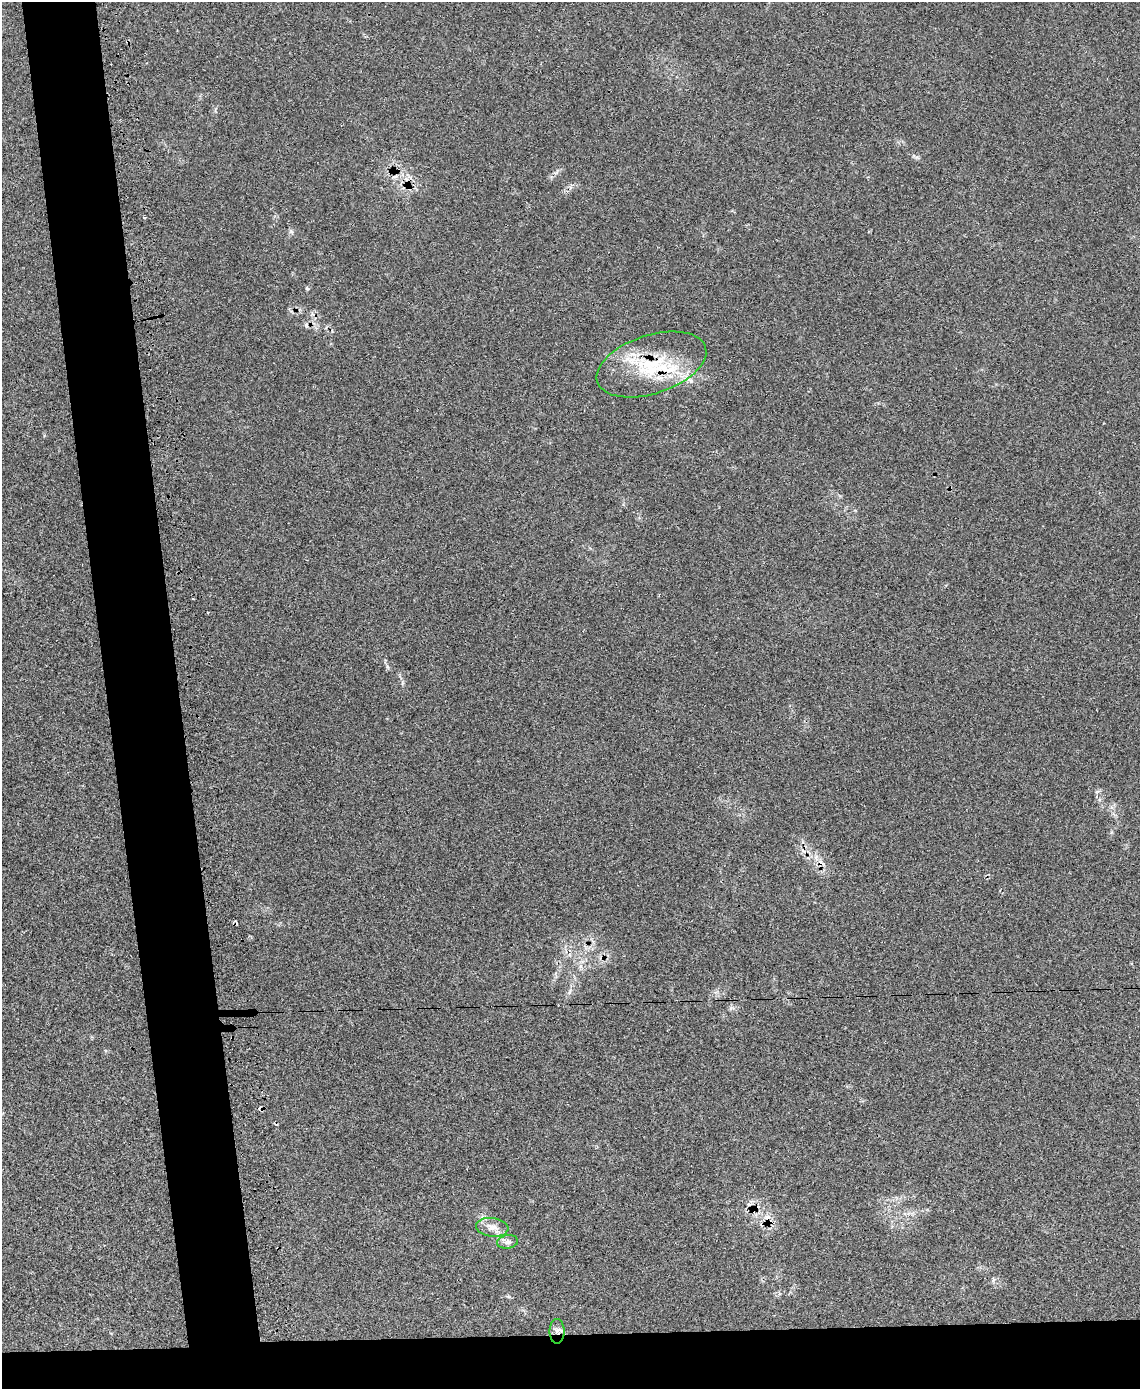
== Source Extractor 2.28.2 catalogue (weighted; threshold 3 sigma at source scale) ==
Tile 11 of 4 x 3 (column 3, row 3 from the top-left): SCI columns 2288-3425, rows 290-1676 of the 4618 x 4597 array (HDU 1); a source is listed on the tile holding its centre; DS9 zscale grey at full resolution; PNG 1142 x 1391 px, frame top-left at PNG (2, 2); each listed source drawn as its Kron ellipse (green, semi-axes under 4 px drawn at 4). Shown black and unused: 10% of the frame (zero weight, under 3 of 4 exposures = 5% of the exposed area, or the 3 px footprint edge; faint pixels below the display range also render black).
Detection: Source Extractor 2.28.2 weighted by HDU 2 'WHT'; one run over the whole footprint, this tile lists its part. Background 0.065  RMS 0.0054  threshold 0.0245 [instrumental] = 3 sigma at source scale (4.5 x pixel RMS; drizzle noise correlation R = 1.50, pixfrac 1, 0.05/0.05 arcsec/px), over >= 5 px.
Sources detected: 7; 3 cosmic-ray / hot-pixel residue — neither listed nor drawn; the other 4 listed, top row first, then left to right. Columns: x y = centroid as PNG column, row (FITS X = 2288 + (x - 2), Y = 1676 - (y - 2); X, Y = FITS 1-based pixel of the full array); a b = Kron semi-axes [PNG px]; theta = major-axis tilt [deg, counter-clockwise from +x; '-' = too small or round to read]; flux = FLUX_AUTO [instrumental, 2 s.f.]
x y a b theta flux
651 364 57 29 18 41
492 1227 16 9 -7 4.6
507 1242 10 6 10 2.2
557 1331 12 7 -90 2.8
Overlapping masked pixels (flux is a lower limit): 2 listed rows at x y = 651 364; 557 1331